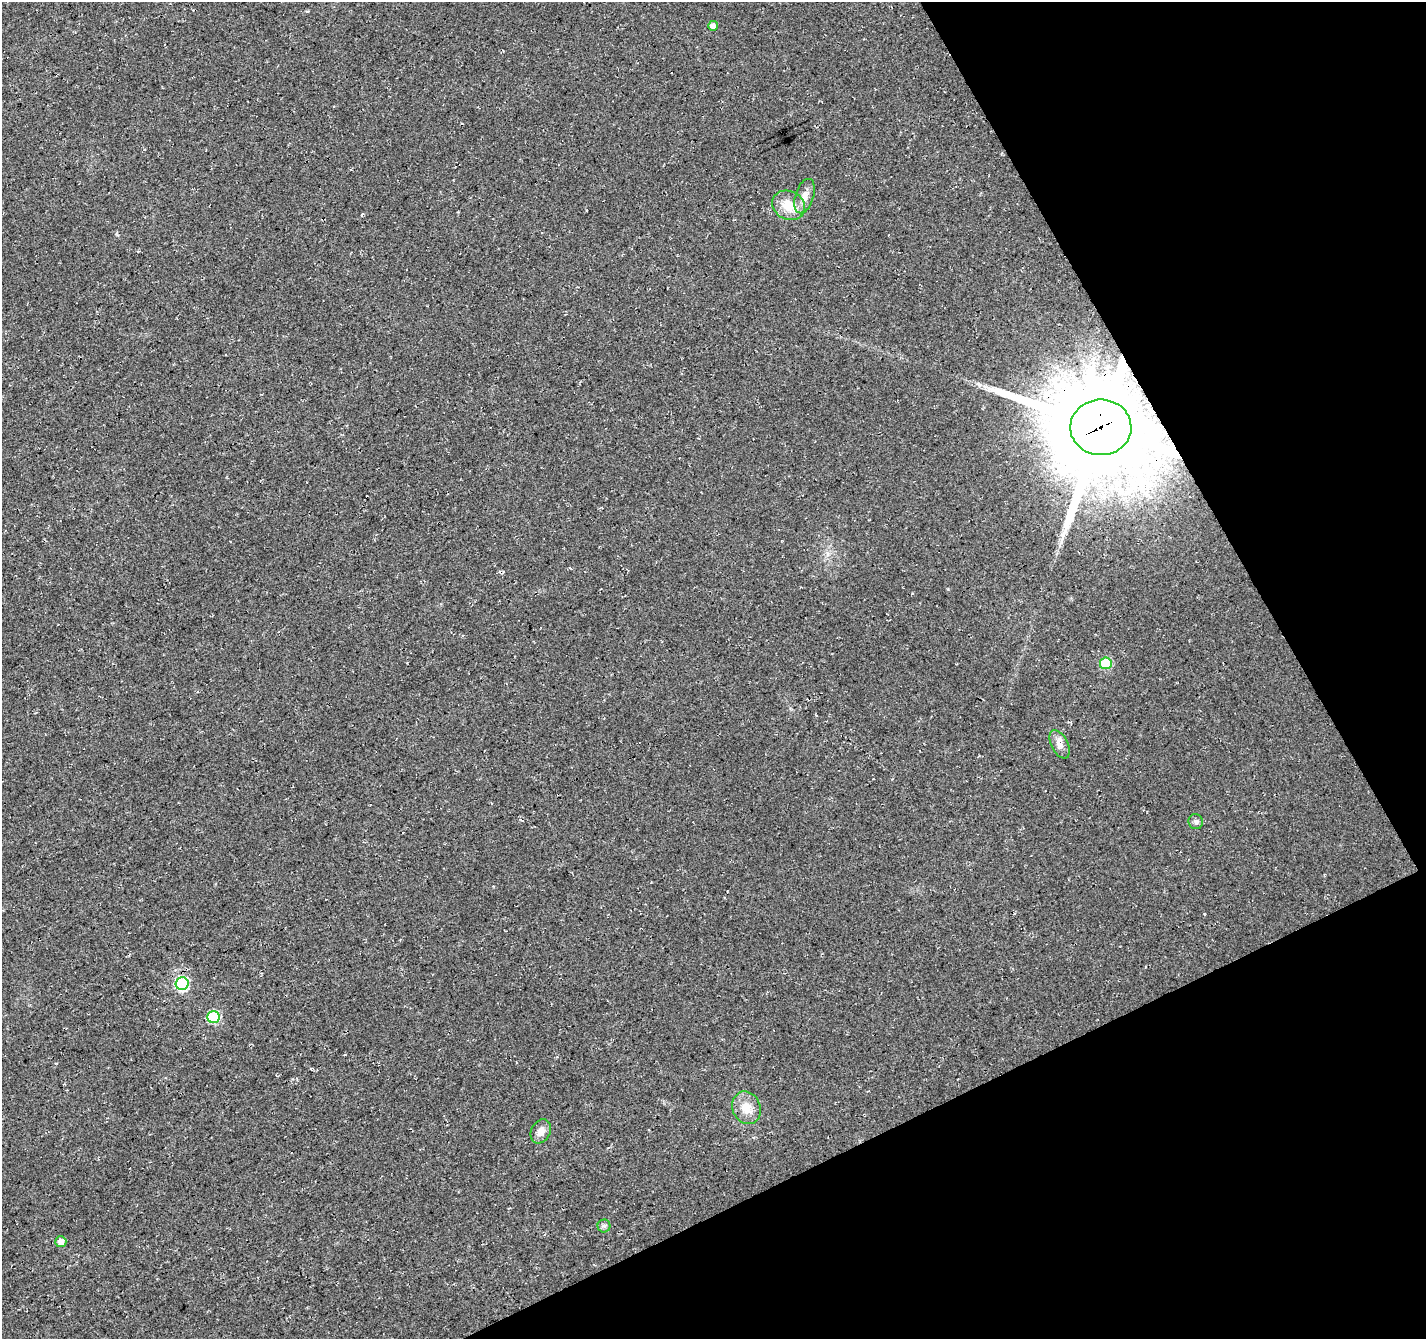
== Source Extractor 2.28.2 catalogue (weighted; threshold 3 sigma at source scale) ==
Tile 12 of 4 x 4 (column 4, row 3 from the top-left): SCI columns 4325-5748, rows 1464-2800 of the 5804 x 5658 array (HDU 1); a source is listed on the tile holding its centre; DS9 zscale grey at full resolution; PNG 1428 x 1341 px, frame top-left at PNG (2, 2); each listed source drawn as its Kron ellipse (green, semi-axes under 4 px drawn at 4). Shown black and unused: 24% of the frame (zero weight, under 3 of 4 exposures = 5% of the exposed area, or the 3 px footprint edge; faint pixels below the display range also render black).
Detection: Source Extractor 2.28.2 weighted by HDU 2 'WHT'; one run over the whole footprint, this tile lists its part. Background 0.0307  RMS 0.0082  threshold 0.0368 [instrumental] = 3 sigma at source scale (4.5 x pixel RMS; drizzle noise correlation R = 1.50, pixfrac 1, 0.0396/0.0396 arcsec/px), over >= 5 px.
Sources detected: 14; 1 cosmic-ray / hot-pixel residue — neither listed nor drawn; the other 13 listed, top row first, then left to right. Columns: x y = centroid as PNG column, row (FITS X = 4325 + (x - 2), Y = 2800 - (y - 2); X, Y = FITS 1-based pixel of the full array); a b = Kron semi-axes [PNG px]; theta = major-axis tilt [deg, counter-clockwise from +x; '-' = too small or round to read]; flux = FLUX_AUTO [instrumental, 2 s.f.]
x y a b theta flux
713 26 5 5 - 4.6
805 196 18 9 72 7.6
789 205 17 14 -26 16
1101 427 30 28 0 15000
1106 663 6 6 - 44
1060 744 15 8 -63 5.8
1196 822 7 7 - 2.4
182 984 6 6 - 85
213 1017 6 6 - 64
746 1108 17 14 -67 12
541 1131 12 9 60 6.1
604 1226 6 6 - 1.9
61 1242 5 5 - 5.1
Overlapping masked pixels (flux is a lower limit): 1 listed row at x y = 1101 427